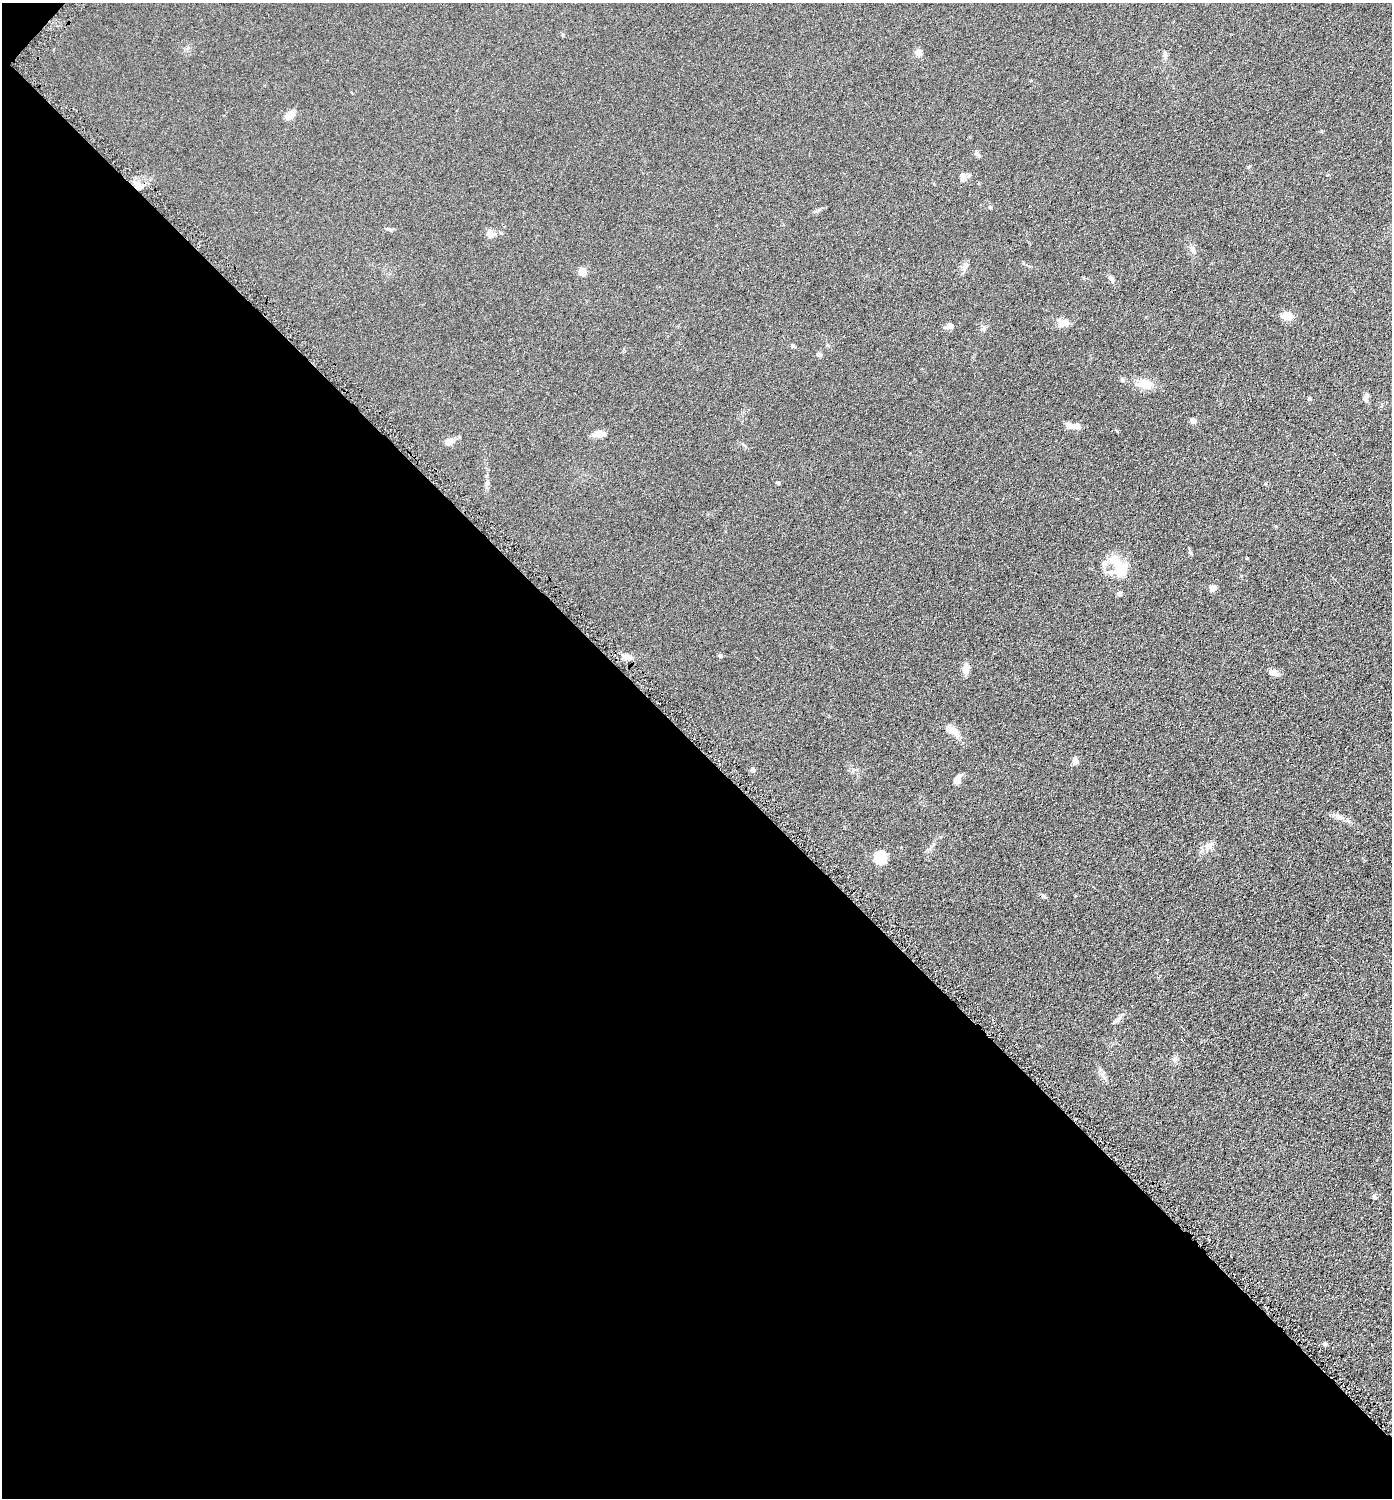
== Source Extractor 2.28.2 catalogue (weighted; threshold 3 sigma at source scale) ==
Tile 9 of 4 x 4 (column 1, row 3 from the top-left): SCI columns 152-1541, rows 1505-3000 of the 6003 x 6002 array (HDU 1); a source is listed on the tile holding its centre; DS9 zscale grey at full resolution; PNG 1394 x 1500 px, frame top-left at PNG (2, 3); no overlay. Shown black and unused: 50% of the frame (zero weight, under 4 of 8 exposures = <1% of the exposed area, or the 3 px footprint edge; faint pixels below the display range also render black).
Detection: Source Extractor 2.28.2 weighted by HDU 2 'WHT'; one run over the whole footprint, this tile lists its part. Background 0.0917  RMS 0.0078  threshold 0.0321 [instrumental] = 3 sigma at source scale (4.09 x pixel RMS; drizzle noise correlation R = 1.36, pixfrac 0.8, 0.05/0.05 arcsec/px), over >= 5 px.
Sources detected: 54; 2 inside a brighter object's white glare — not listed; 3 inside a brighter listed object's ellipse — not listed separately; the other 49 listed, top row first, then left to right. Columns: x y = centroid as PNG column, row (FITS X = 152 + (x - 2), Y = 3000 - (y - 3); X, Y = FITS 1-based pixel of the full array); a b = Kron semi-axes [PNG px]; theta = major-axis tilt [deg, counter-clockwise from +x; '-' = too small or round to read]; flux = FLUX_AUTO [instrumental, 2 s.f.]
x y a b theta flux
563 34 6 4 -1 0.8
918 53 9 7 -55 3.6
1165 54 10 5 -76 1.9
290 115 14 8 34 5.6
977 154 10 4 -52 1.7
963 175 9 8 - 2.9
137 186 12 7 -37 5
990 207 5 5 - 1.1
818 210 6 5 - 1.2
390 229 9 4 -9 1.3
490 236 9 6 -26 2.1
1193 249 12 6 -61 2.8
965 267 8 6 69 2.5
582 271 7 6 - 6.8
1112 279 13 5 -61 2.1
1287 316 11 7 -6 9.9
1063 323 14 9 9 5.8
949 326 7 7 - 3.2
983 329 10 3 14 1.3
793 346 6 5 - 1
819 355 7 5 -21 1.7
1122 380 6 5 - 1.8
1144 384 17 12 -10 10
1366 398 11 6 79 2.9
1310 399 6 3 -18 0.82
1193 420 6 6 - 2.6
1076 426 13 7 -7 4.1
599 434 14 8 2 5.2
448 442 13 8 26 5.3
487 483 7 6 - 1.8
778 483 6 5 - 0.98
1190 552 7 4 -54 0.97
1118 566 23 17 -40 15
1213 588 9 7 8 2.8
1119 594 6 5 - 1.7
720 656 5 5 - 1.3
965 668 12 6 82 6
1272 672 11 8 -2 3.8
953 731 15 9 -33 7
1075 761 7 6 - 3.9
752 770 5 5 - 2
957 779 10 6 60 4.8
1339 817 10 7 -27 4.1
881 857 12 12 - 16
1044 896 7 4 -45 1.2
1117 1020 13 6 34 2.7
1175 1059 8 6 42 2.1
1374 1196 7 5 -84 1.5
1325 1344 6 5 - 1.2
Overlapping masked pixels (flux is a lower limit): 1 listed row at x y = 137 186
Unlisted compact peaks at least as high as the median listed source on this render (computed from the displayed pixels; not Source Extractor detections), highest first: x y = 1248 167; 1247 558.